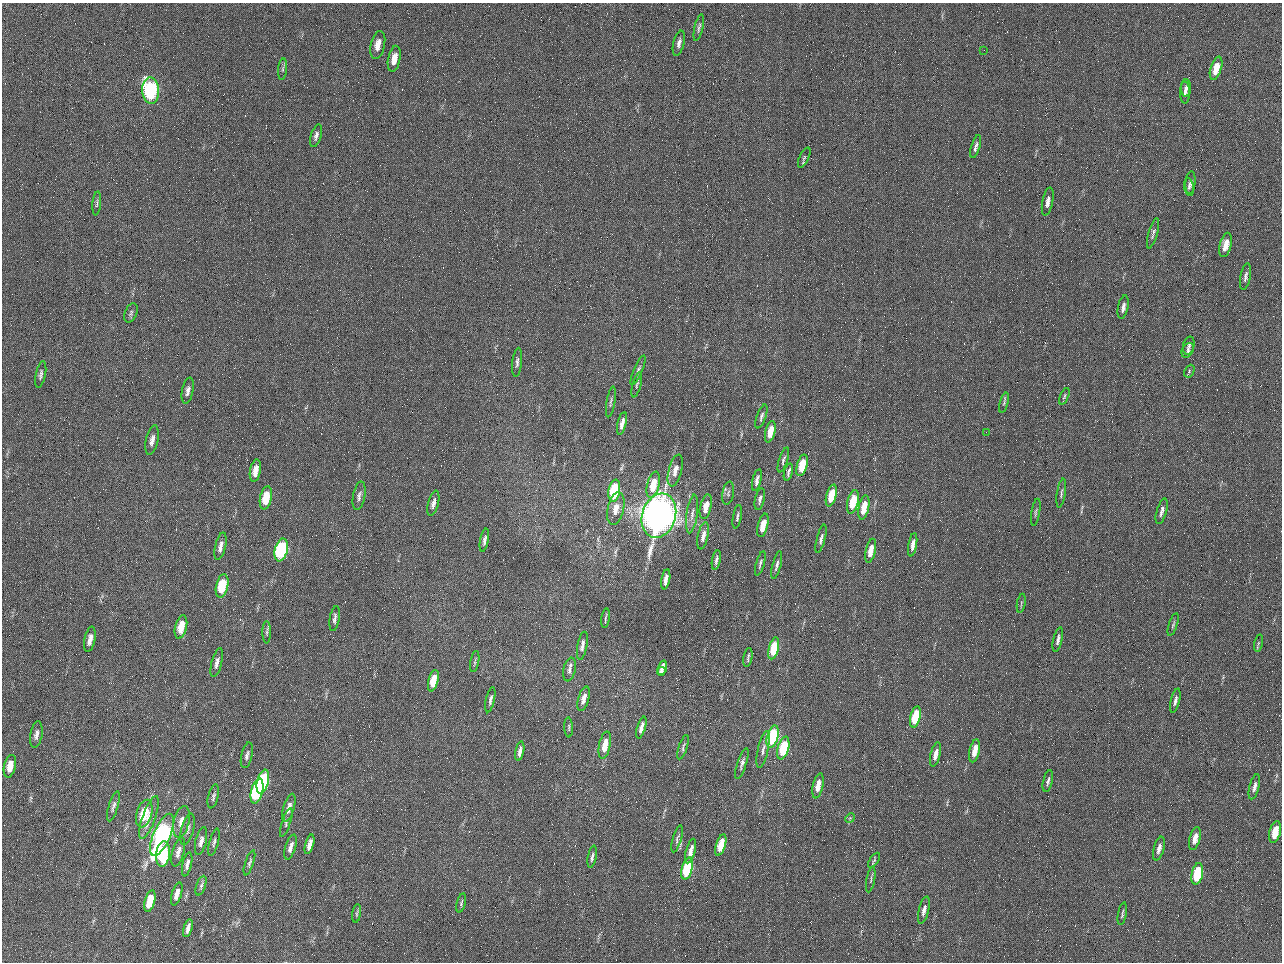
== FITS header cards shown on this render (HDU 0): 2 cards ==
NAXIS1  =                 1280 / length of data axis 1
NAXIS2  =                  960 / length of data axis 2

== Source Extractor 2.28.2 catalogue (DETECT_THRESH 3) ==
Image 1280 x 960 px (HDU 0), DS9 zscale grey, 1 PNG px = 1 image px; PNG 1284 x 964 px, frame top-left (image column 1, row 960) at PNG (2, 3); each listed source drawn as its Kron ellipse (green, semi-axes under 4 px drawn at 4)
Background 2560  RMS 180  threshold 553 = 3 sigma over >= 5 px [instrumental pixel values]
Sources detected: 153; all 153 listed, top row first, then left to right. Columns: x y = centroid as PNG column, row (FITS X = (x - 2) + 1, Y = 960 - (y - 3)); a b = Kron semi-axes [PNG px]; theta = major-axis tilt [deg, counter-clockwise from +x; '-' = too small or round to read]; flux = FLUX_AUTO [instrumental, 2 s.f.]
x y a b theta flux
699 28 14 4 78 3.6e+04
679 43 13 5 76 5.7e+04
378 45 14 7 78 1.4e+05
984 50 2 2 - 6.2e+04
394 59 13 6 78 1.5e+05
1216 68 12 5 73 2.1e+05
283 69 11 4 85 3.0e+04
1186 88 8 5 -88 4.3e+04
151 91 13 8 -86 2.1e+06
1185 92 11 5 90 5.1e+04
316 136 11 5 73 4.8e+04
976 147 12 4 73 4.8e+04
804 158 11 4 64 2.6e+04
1191 182 11 5 84 4.0e+04
1189 187 9 4 -81 2.8e+04
1048 202 14 5 79 7.1e+04
97 203 12 4 84 2.7e+04
1153 233 15 4 74 3.9e+04
1226 245 12 6 75 1.6e+05
1245 276 14 5 79 4.8e+04
1123 307 12 5 79 5.3e+04
131 313 10 6 67 3.3e+04
1189 346 9 5 76 3.7e+04
1188 350 8 5 59 3.2e+04
517 362 14 4 84 4.2e+04
638 370 16 4 67 3.9e+04
1189 371 7 4 63 2.2e+04
41 375 13 5 78 4.1e+04
637 385 13 4 75 2.7e+04
188 391 13 5 80 5.4e+04
1064 396 9 3 67 2.1e+04
611 402 15 3 81 3.1e+04
1004 403 10 4 76 2.5e+04
761 416 12 4 71 3.4e+04
622 423 11 4 77 7.3e+04
770 432 11 5 76 1.7e+05
986 432 2 2 - 7.9e+03
152 440 15 6 78 7.5e+04
783 460 13 4 72 3.2e+04
802 465 11 5 75 3.4e+05
675 470 16 6 75 1.1e+05
255 471 11 5 79 1.2e+05
788 472 9 3 75 3.6e+04
757 480 11 4 76 5.6e+04
653 485 13 6 76 3.0e+05
614 491 11 5 80 9.7e+05
728 493 11 6 80 3.2e+04
1061 493 14 3 81 2.8e+04
359 496 14 6 79 5.4e+04
831 496 11 5 76 3.2e+05
266 498 12 6 78 3.5e+05
760 499 11 4 77 4.0e+04
853 502 12 5 76 3.6e+05
433 503 13 5 75 6.5e+04
706 507 12 5 77 1.6e+05
864 508 12 5 79 2.5e+05
616 509 17 8 78 1.5e+05
1162 511 13 5 74 5.8e+04
1036 512 14 4 81 2.7e+04
692 514 19 5 82 7.7e+04
659 516 23 17 73 1.2e+07
737 517 12 3 80 2.7e+04
763 525 12 5 76 2.2e+05
703 536 14 5 78 8.3e+04
821 539 15 4 76 4.2e+04
484 540 12 4 79 4.3e+04
913 545 12 4 80 7.5e+04
220 546 14 5 77 7.0e+04
281 550 11 6 76 1.9e+06
871 551 12 5 77 1.7e+05
716 560 10 3 79 3.8e+04
760 563 13 4 74 3.1e+04
777 565 14 4 76 4.1e+04
666 579 10 3 79 7.1e+04
222 586 12 6 77 4.7e+05
1021 603 9 3 80 1.7e+04
606 618 10 2 83 2.0e+04
335 619 13 5 82 4.4e+04
1173 625 12 3 72 2.5e+04
181 627 12 6 77 2.2e+05
267 632 11 4 90 2.6e+04
90 639 13 5 78 8.3e+04
1058 640 13 4 77 4.9e+04
1258 643 9 3 77 2.0e+04
582 646 14 5 80 5.7e+04
774 648 11 5 77 5.4e+05
748 657 10 3 80 2.6e+04
475 661 11 3 81 2.0e+04
217 663 15 5 75 6.2e+04
662 668 7 3 73 5.9e+04
569 669 12 6 78 5.3e+04
661 671 4 4 - 3.4e+04
433 681 11 5 76 2.1e+05
584 699 12 5 74 9.3e+04
490 700 13 4 78 4.0e+04
1175 701 12 4 77 4.8e+04
915 717 11 5 76 6.0e+05
569 727 10 3 -87 1.9e+04
641 728 11 4 74 7.9e+04
36 735 13 6 80 5.9e+04
773 737 11 5 74 1.3e+06
605 745 14 5 78 2.1e+05
683 747 13 3 72 2.9e+04
783 748 11 5 75 7.5e+05
763 750 19 5 77 6.2e+04
520 751 10 3 79 5.4e+04
975 751 12 5 78 1.5e+05
935 754 12 5 76 8.5e+04
247 755 13 5 77 4.7e+04
742 763 16 4 72 5.1e+04
10 766 11 6 77 1.6e+05
263 781 12 5 75 1.4e+06
1048 781 11 4 76 3.6e+04
818 786 13 5 78 1.5e+05
1254 787 13 5 76 5.5e+04
257 791 13 6 76 1.5e+06
213 796 12 5 76 3.8e+04
113 806 16 4 74 4.7e+04
289 808 14 5 73 8.2e+04
144 814 14 7 74 4.3e+05
149 817 22 6 70 1.2e+05
850 818 5 4 - 1.3e+04
181 822 16 7 77 1.1e+05
286 823 15 4 71 3.1e+04
188 829 16 6 76 5.6e+04
1275 832 11 5 75 2.7e+05
162 835 22 8 66 3.2e+06
677 839 14 4 74 3.4e+04
1195 839 12 5 74 1.0e+05
201 841 14 5 77 7.1e+04
214 842 14 4 75 3.6e+04
310 844 10 4 74 9.4e+04
721 845 11 4 73 3.1e+05
290 847 13 5 73 7.5e+04
1159 848 12 5 76 6.6e+04
691 851 13 4 75 1.0e+05
178 852 15 6 75 7.6e+04
163 854 13 7 82 7.4e+05
592 857 11 3 79 3.8e+04
874 860 9 4 54 2.4e+04
249 863 13 4 72 3.2e+04
187 864 12 4 77 5.5e+04
687 869 11 5 74 1.0e+06
1197 874 11 5 77 6.9e+05
871 880 13 2 80 2.0e+04
201 886 10 4 71 3.0e+04
177 894 12 5 73 9.1e+04
150 901 11 5 74 2.7e+05
461 903 10 4 76 2.4e+04
924 910 14 5 76 7.0e+04
357 913 9 3 82 1.9e+04
1122 914 11 3 79 2.3e+04
188 928 9 3 75 5.8e+04